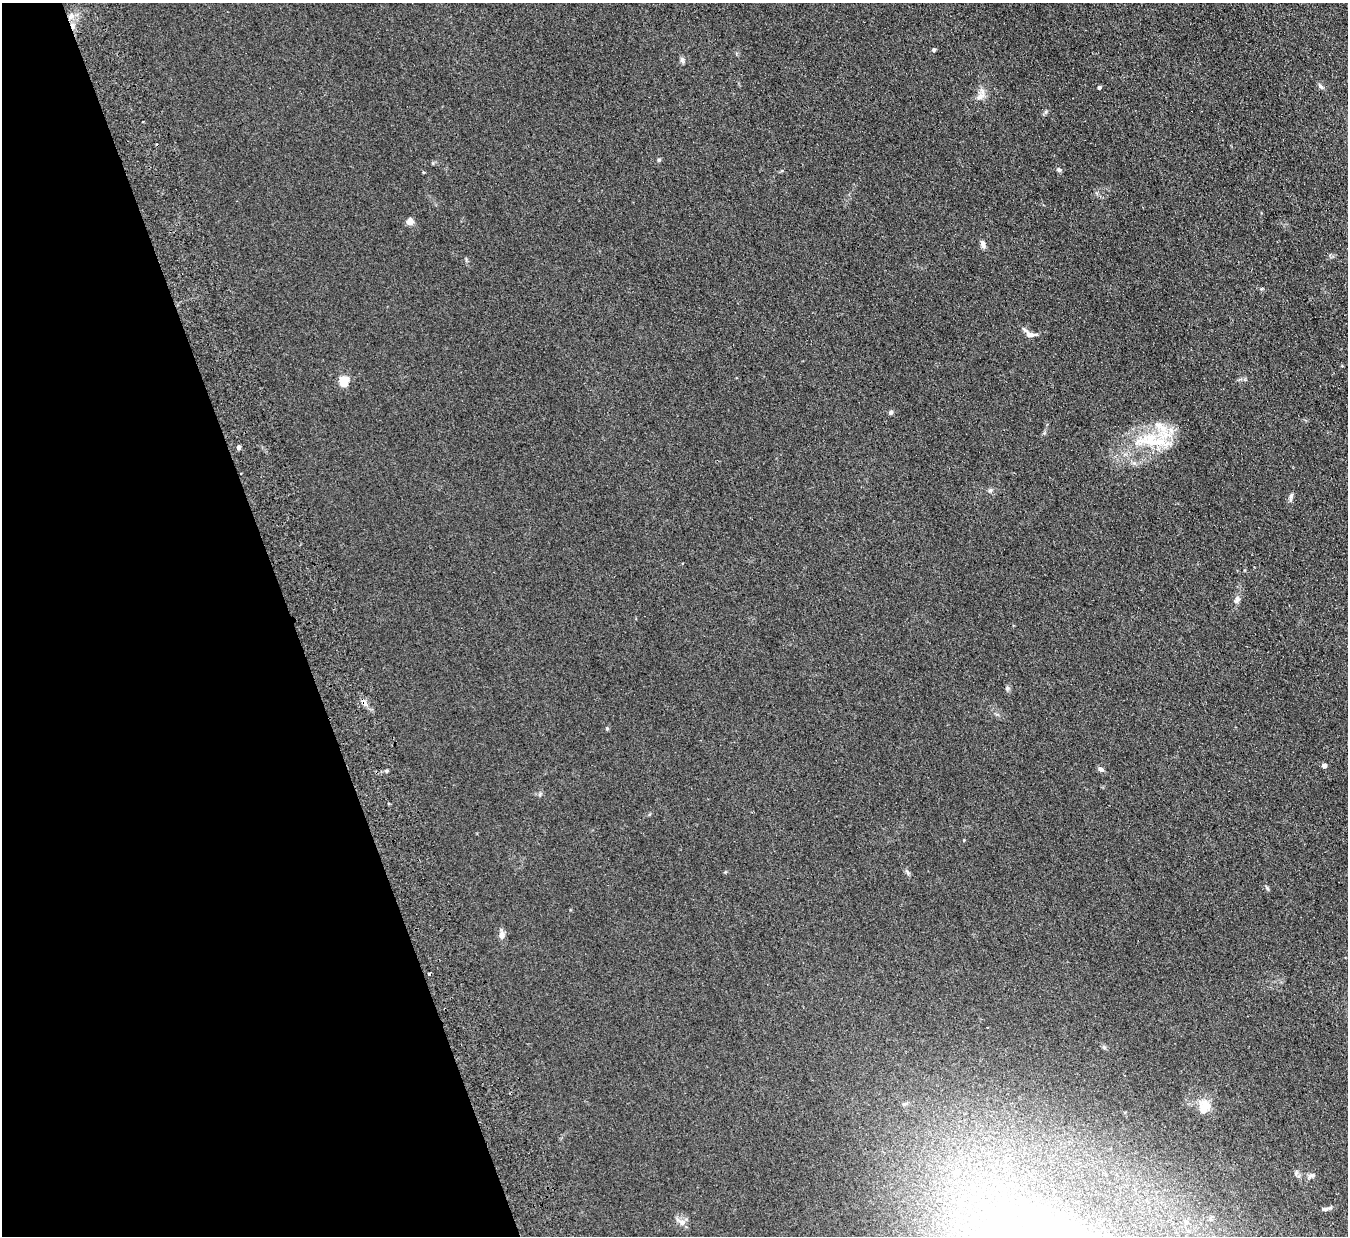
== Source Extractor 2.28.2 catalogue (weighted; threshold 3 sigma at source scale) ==
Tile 5 of 4 x 4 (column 1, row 2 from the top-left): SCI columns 56-1401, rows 2642-3875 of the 5492 x 5407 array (HDU 1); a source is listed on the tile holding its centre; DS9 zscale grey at full resolution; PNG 1350 x 1238 px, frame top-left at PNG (2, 3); no overlay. Shown black and unused: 22% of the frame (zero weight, under 2 of 3 exposures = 3% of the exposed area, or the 3 px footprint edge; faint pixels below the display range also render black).
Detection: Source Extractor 2.28.2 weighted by HDU 2 'WHT'; one run over the whole footprint, this tile lists its part. Background 0.101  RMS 0.011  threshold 0.0517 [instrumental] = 3 sigma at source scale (4.5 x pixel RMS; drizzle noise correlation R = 1.50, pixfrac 1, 0.05/0.05 arcsec/px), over >= 5 px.
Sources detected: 32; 3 cosmic-ray / hot-pixel residue — not listed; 1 inside a brighter listed object's ellipse — not listed separately; the other 28 listed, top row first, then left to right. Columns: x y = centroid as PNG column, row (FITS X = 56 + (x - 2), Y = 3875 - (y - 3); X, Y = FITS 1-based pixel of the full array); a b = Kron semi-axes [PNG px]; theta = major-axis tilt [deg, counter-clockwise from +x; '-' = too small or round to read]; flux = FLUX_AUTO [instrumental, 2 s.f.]
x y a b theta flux
933 49 4 4 - 1.7
682 60 8 6 -76 2.5
1320 86 10 4 -46 2.2
1099 87 4 3 - 2.6
980 97 12 6 37 5.8
659 160 5 4 - 1.4
1059 170 6 5 - 2.6
423 172 3 3 - 1.2
410 221 8 7 - 5.9
983 244 10 6 -78 4.1
1029 334 16 7 -31 8.4
344 380 5 5 - 55
891 412 5 5 - 2.7
1150 438 46 17 15 57
238 447 4 4 - 3.9
990 490 6 5 - 2
1291 497 14 4 83 3
1237 600 10 7 58 3.8
1007 688 6 5 - 2
1324 765 4 4 - 5.7
1101 769 7 5 -43 3.5
964 840 4 3 - 0.89
1267 888 7 4 -46 1.6
502 935 10 7 86 5.3
1204 1108 18 11 72 16
1311 1176 11 5 27 3.1
1324 1209 9 5 -5 2.5
682 1222 8 8 - 6.3
Unlisted compact peaks at least as high as the median listed source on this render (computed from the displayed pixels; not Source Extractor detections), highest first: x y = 607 728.